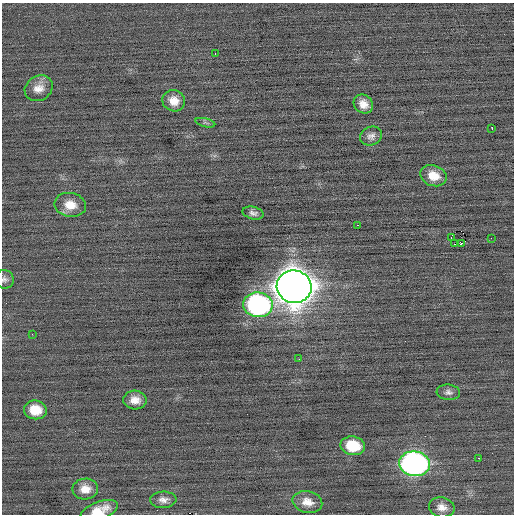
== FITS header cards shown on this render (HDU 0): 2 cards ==
NAXIS1  =                  512 / Axis length
NAXIS2  =                  512 / Axis length

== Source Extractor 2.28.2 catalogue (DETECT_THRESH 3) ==
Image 512 x 512 px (HDU 0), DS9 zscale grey, 1 PNG px = 1 image px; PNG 516 x 516 px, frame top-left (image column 1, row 512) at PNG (2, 3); each listed source drawn as its Kron ellipse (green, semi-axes under 4 px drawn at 4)
Background -0.0305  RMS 0.7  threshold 2.1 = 3 sigma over >= 5 px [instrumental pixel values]
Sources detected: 31; all 31 listed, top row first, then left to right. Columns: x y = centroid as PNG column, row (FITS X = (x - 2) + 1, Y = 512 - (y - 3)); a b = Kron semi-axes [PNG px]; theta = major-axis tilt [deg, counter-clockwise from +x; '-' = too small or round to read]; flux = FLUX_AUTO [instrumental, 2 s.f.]
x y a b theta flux
215 54 3 2 - 110
39 88 14 12 34 500
174 101 11 10 - 580
363 104 10 8 -40 450
205 123 10 4 -14 91
492 128 4 2 - 71
371 136 11 9 22 250
433 176 13 10 -20 690
70 205 16 12 -10 700
253 213 11 6 -14 190
358 225 3 2 - 310
451 237 3 2 - 170
491 238 2 2 - 84
455 244 2 2 - 44
461 244 3 3 - 670
4 279 9 9 - 190
294 287 17 16 - 120000
258 305 14 12 -6 13000
32 334 3 2 - 43
299 359 3 2 - 66
448 392 12 7 -6 200
135 400 11 9 -4 490
35 410 11 9 -8 920
353 446 12 9 -10 1500
479 458 2 2 - 410
414 464 15 12 -7 20000
85 489 13 10 1 540
163 500 13 8 2 300
307 502 15 10 -14 530
442 507 13 10 -12 400
99 511 19 9 20 880
At the frame edge (FLAGS 8, measured only in part): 2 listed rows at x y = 4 279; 99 511